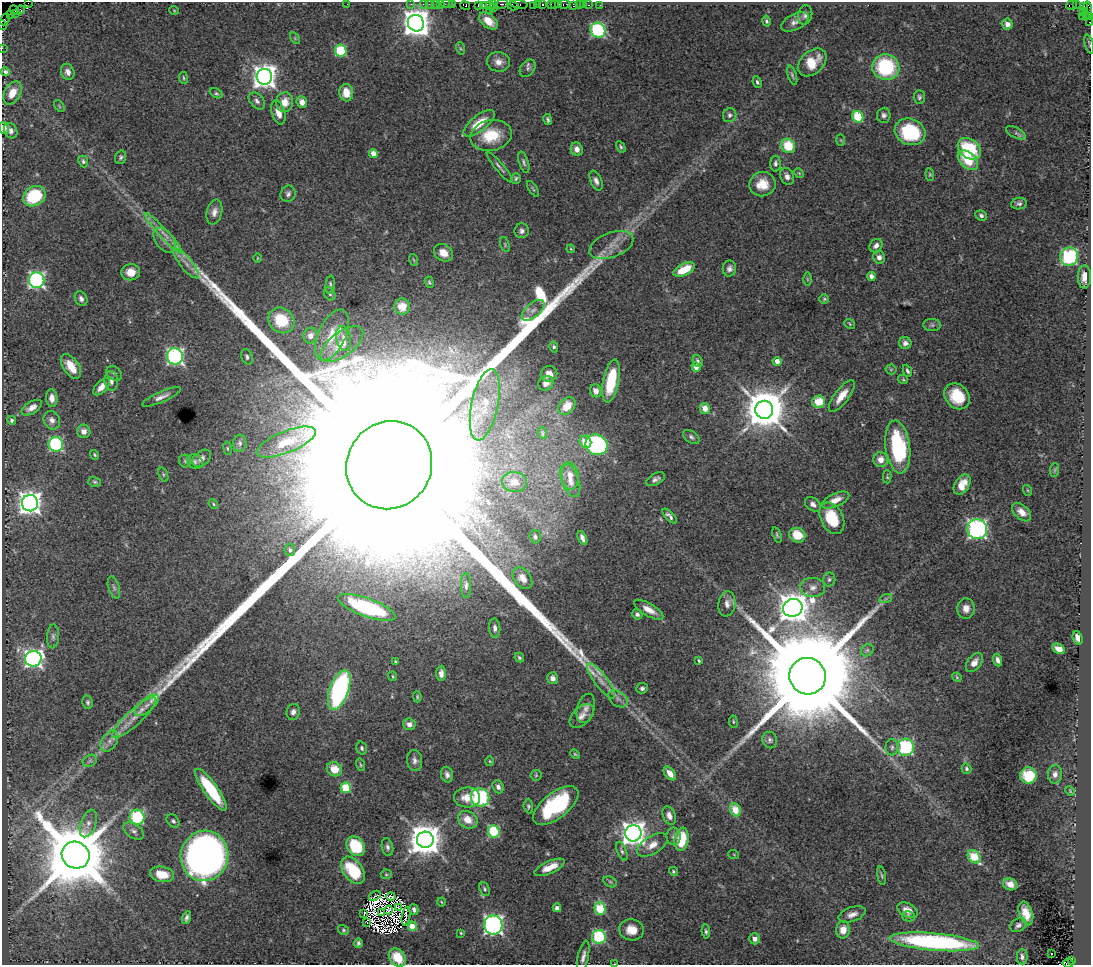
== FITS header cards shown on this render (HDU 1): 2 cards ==
NAXIS1  =                 1089
NAXIS2  =                  963

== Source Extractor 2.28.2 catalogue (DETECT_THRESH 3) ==
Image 1089 x 963 px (HDU 1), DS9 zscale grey, 1 PNG px = 1 image px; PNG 1093 x 967 px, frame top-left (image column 1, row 963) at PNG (2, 2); each listed source drawn as its Kron ellipse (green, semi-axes under 4 px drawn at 4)
Background 1.21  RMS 0.039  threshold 0.116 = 3 sigma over >= 5 px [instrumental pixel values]
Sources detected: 364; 18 with non-positive FLUX_AUTO (blend fragments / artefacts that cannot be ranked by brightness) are neither listed nor drawn; the other 346 listed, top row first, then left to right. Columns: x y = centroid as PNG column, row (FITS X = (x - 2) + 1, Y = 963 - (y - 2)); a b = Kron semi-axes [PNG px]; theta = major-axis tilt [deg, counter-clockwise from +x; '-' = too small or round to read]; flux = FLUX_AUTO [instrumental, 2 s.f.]
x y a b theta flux
28 3 2 2 - 46
347 4 2 2 - 57
411 4 2 2 - 32
423 4 2 2 - 40
429 4 2 2 - 27
436 4 3 2 - 98
440 4 2 2 - 34
447 4 6 2 0 49
452 4 2 2 - 27
494 4 3 2 - 86
501 4 6 3 9 210
519 4 9 3 -9 140
537 4 3 2 - 77
543 4 3 3 - 110
551 4 2 2 - 44
554 4 3 2 - 35
559 4 3 2 - 64
564 4 6 3 10 51
483 5 4 2 - 59
579 5 2 2 - 27
583 5 2 2 - 13
589 5 3 2 - 81
600 5 2 2 - 15
1071 5 5 3 - 510
1076 5 3 2 - 15
465 6 5 3 - 230
478 6 3 2 - 76
490 6 5 4 - 220
513 6 5 3 - 240
533 6 3 3 - 220
574 6 4 3 - 170
1083 6 3 3 - 150
493 8 2 2 - 91
14 10 5 2 - 94
21 10 4 3 - 150
174 10 4 3 - 1.9
489 10 2 2 - 87
1088 10 9 4 -86 640
1083 12 3 2 - 67
15 14 3 2 - 110
11 15 3 2 - 57
805 15 10 7 77 9.7
1082 16 2 2 - 44
1086 16 3 2 - 150
1089 17 4 2 - 230
5 19 6 4 63 240
488 21 11 6 -39 29
766 21 5 4 - 4.4
795 22 15 8 27 16
1089 22 2 2 - 79
416 23 8 8 - 3700
1007 24 5 5 - 21
3 25 5 2 - 120
598 30 8 7 - 290
295 38 6 4 -57 3.5
1089 44 10 2 -75 3.7
2 48 2 2 - 57
460 48 6 4 -71 3.4
341 50 6 6 - 140
498 62 12 10 -10 20
812 62 16 11 43 68
886 67 13 13 - 220
528 68 10 6 52 8.3
5 72 4 4 - 6.5
68 72 8 6 -68 13
792 75 10 4 -72 5.9
264 77 8 7 - 2300
183 78 6 3 -81 3.2
757 82 6 4 -67 4.6
12 93 12 8 61 31
216 93 7 4 -27 4.8
346 93 9 7 -83 40
919 97 7 5 -89 5.6
257 101 10 6 -48 10
285 102 10 8 81 35
302 102 6 5 - 23
59 106 7 3 -54 2.8
278 112 12 6 -73 28
730 115 7 6 - 7.8
884 115 7 6 - 8.9
858 117 6 5 - 120
548 120 6 3 -79 5
479 123 19 7 38 50
4 128 6 5 - 14
11 131 8 6 -62 9.1
910 132 16 13 -24 180
1016 133 10 5 -30 8.2
491 135 21 15 12 87
841 140 6 4 -88 2.8
788 146 7 6 - 80
621 147 6 4 -61 4.3
577 149 7 6 - 16
969 149 13 9 -38 140
373 153 4 4 - 29
121 157 7 5 74 5.5
968 160 12 7 -44 82
83 161 6 4 -66 6.2
524 162 11 5 -72 6.9
775 164 8 5 88 8.3
500 167 20 3 -50 8.5
799 173 5 4 - 3.2
930 175 6 4 -85 3.4
787 176 9 6 -65 14
516 178 5 5 - 4.5
596 181 10 5 -68 12
762 184 13 12 - 47
533 189 9 3 -57 3.9
288 194 8 7 - 8.8
34 196 12 9 32 140
1019 204 8 5 9 8.2
214 212 13 7 76 17
981 216 6 4 -27 6.9
522 231 7 7 - 10
164 233 27 4 -47 24
164 240 14 8 -53 21
505 244 7 4 -71 4
611 245 23 12 20 36
876 246 7 6 - 12
571 249 4 3 - 2.1
444 253 10 8 -31 31
879 257 6 6 - 12
1069 257 9 9 - 290
257 258 5 3 - 2.2
414 260 6 3 -70 3.4
186 263 19 5 -50 18
729 268 8 6 79 11
684 270 11 5 27 70
131 272 9 8 - 31
871 276 4 4 - 17
1084 277 11 6 -90 25
807 279 6 4 -89 3.6
37 280 8 7 - 560
429 282 6 4 -69 4.3
330 285 9 4 83 5.2
330 294 7 5 -60 5.2
81 299 8 6 -61 9.5
824 299 5 4 - 3.8
402 306 8 7 - 21
533 310 13 7 40 18
281 320 14 12 -42 120
850 324 6 4 -37 3.3
932 325 9 6 1 7.6
332 335 27 13 64 59
310 336 8 7 - 21
344 338 12 7 -78 14
905 343 6 6 - 10
342 344 25 12 37 33
554 347 5 4 - 6.3
175 356 8 8 - 560
247 357 8 5 -67 7.2
698 361 6 5 - 7.5
777 361 4 4 - 23
71 366 14 7 -56 44
696 367 5 4 - 26
891 369 5 5 - 3.3
907 371 6 3 -66 5.2
114 373 8 6 -39 7.6
549 374 8 7 - 18
903 379 5 4 - 3.1
111 381 10 6 -84 12
611 381 22 8 78 120
546 383 8 7 - 12
102 387 10 5 45 24
596 391 6 5 - 15
842 396 19 7 53 36
957 396 14 11 -48 77
161 397 21 5 23 17
52 398 9 6 -85 17
819 402 6 6 - 60
485 405 36 13 78 84
567 406 10 7 48 36
32 408 11 6 32 17
705 409 5 5 - 33
764 410 9 9 - 12000
12 420 4 4 - 4.8
52 420 9 8 - 13
84 431 7 6 - 15
542 433 6 3 -72 2.9
691 437 9 5 -36 7.2
286 442 31 11 22 55
585 442 6 5 - 45
240 443 8 6 84 7.4
56 444 7 7 - 270
596 445 11 10 - 400
898 447 27 12 -82 240
228 448 7 3 -82 3.3
95 455 5 3 - 2.9
201 458 10 7 40 14
881 460 7 7 - 25
185 461 6 6 - 5.8
195 461 8 6 -30 6.5
389 465 45 42 57 740000
1054 470 7 4 88 4
163 475 7 4 -71 4.4
570 476 14 8 -84 24
887 477 6 3 -88 3.4
655 479 10 5 28 9.7
570 480 18 8 -70 26
95 482 6 5 - 4.6
514 482 12 10 -4 22
962 485 11 7 59 36
1027 490 5 3 - 2.4
835 500 15 6 24 26
30 503 8 8 - 2000
213 504 5 4 - 3.5
813 504 9 6 -37 11
1022 512 11 7 -42 21
670 516 9 4 -47 9.3
832 518 17 11 -64 94
977 529 10 9 - 680
777 535 8 4 -72 4.3
797 535 8 7 - 59
535 537 7 5 -74 8.3
582 538 7 4 -66 13
290 550 6 5 - 7.8
522 578 12 8 -52 31
829 579 7 6 - 6.3
466 586 12 5 -89 8
813 587 12 9 -5 19
114 588 11 5 -72 8.4
886 598 6 4 19 4.8
727 604 12 8 82 18
367 607 30 9 -20 270
793 608 10 8 20 4500
966 608 10 8 87 21
649 610 16 6 -30 26
637 614 5 5 - 7.2
495 628 9 5 -86 9.1
53 636 12 6 86 9.3
1078 638 7 5 -73 14
1059 649 6 4 -31 25
867 650 7 5 45 5.9
519 658 5 4 - 4.8
33 659 8 8 - 940
998 660 6 4 -70 9.3
395 661 4 4 - 2.5
699 661 3 3 - 3.6
974 663 11 7 53 17
441 673 7 4 87 17
393 676 5 3 - 2.8
808 676 18 18 - 97000
957 677 5 4 - 2.9
553 678 6 5 - 14
601 681 21 6 -53 25
642 688 6 5 - 6.3
339 690 21 9 71 500
417 697 5 4 - 3.5
618 699 11 7 -36 13
88 702 7 5 -79 5.5
147 705 14 6 41 24
586 708 15 8 74 17
293 712 8 6 73 11
582 716 14 8 44 18
134 718 29 7 43 45
733 722 6 3 -82 2.9
409 724 6 6 - 15
770 740 8 7 - 7.7
109 741 11 7 59 17
892 747 8 6 -89 7.4
906 747 8 8 - 240
362 748 6 5 - 5
575 754 5 4 - 3.2
415 760 11 7 -83 12
90 761 7 5 30 7.1
490 761 5 3 - 2.4
361 765 6 4 -74 3.7
334 769 8 7 - 44
966 769 5 4 - 5.3
670 773 8 4 -52 26
1055 774 9 7 84 13
447 775 8 6 -76 9.9
536 775 5 5 - 3.8
1028 775 8 8 - 100
498 787 7 5 -68 10
346 788 5 5 - 120
211 790 25 7 -55 150
1070 791 5 3 - 2.6
467 797 13 10 -1 35
480 797 9 9 - 300
556 805 27 12 38 280
528 806 7 4 -86 4.5
735 810 6 5 - 54
669 815 9 6 -68 17
137 817 7 7 - 210
468 820 10 8 -32 34
173 821 7 5 -45 6.4
88 824 14 7 71 18
134 831 11 7 -33 12
494 831 6 5 - 170
633 833 8 8 - 2200
674 836 9 7 90 8.1
682 839 11 7 81 95
425 840 8 8 - 5400
652 845 17 9 32 26
356 846 11 8 -52 130
387 847 9 5 -78 8.4
622 851 10 4 -69 6.6
76 855 14 13 - 36000
734 855 5 3 - 2.3
204 856 25 23 74 2000
974 857 7 5 -50 95
550 867 16 6 24 38
353 870 15 9 -54 130
673 871 5 4 - 3.5
162 874 12 7 -11 52
386 874 5 5 - 3.4
882 876 9 4 -80 5.1
610 882 7 5 -31 4.8
1010 884 7 6 - 26
485 889 7 5 -66 4.9
375 896 6 2 34 3.2
391 896 4 2 - 4.6
442 902 4 3 - 2.3
398 908 3 2 - 2.6
557 908 4 4 - 18
600 909 6 5 - 150
388 910 4 2 - 2.2
414 910 5 4 - 7.4
908 910 11 7 -26 24
363 913 3 2 - 1.4
382 913 3 2 - 4.8
1026 913 12 6 -72 33
852 914 14 7 19 18
406 916 9 2 83 10
909 916 7 5 -11 5.5
187 918 7 4 68 8
366 922 3 2 - 1.5
493 925 9 9 - 800
1018 925 8 6 32 8.8
412 926 4 4 - 58
343 930 5 5 - 3.7
631 930 12 10 -10 37
843 930 9 7 89 31
706 931 7 4 -84 5.6
461 933 3 3 - 2.7
599 937 7 7 - 200
755 939 5 5 - 15
934 942 45 8 -5 490
358 943 5 4 - 5.9
1051 954 3 2 - 13
583 956 16 5 78 13
397 957 10 7 -50 66
1022 957 7 5 90 8.1
1071 961 4 3 - 310
1068 963 5 3 - 820
615 964 3 2 - 2.2
At the frame edge (FLAGS 8, measured only in part): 11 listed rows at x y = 28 3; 1089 17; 5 19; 1089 22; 3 25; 1089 44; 2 48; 4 128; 397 957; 1068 963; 615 964
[18 non-positive-flux detections neither listed nor drawn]